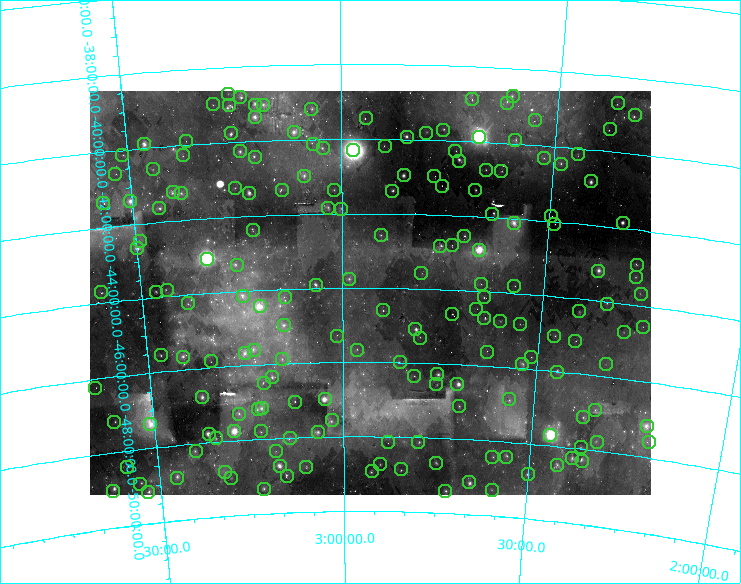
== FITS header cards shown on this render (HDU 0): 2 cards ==
NAXIS1  =                  561 / Length of x axis
NAXIS2  =                  404 / Length of y axis

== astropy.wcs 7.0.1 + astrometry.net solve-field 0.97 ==
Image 561 x 404 px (HDU 0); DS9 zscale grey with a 90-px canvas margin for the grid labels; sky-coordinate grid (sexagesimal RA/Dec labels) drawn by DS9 from the SOLVED WCS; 180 Tycho-2 reference stars matched to detected sources circled (green)
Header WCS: RA---SIN/DEC--SIN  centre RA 02:55:42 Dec -44:08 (43.92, -44.13 deg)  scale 96.5 arcsec/px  FOV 901.8' x 649.4'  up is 0 deg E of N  parity normal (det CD < 0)
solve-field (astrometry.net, Tycho-2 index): VERIFIED the header's WCS against the Tycho-2 star catalogue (verified at 8 index scales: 9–205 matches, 0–1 conflicts across passes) and refined it, rather than solving blind
Solved WCS: RA---TAN-SIP/DEC--TAN-SIP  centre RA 02:55:51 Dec -44:07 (43.96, -44.12 deg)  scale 97.1 arcsec/px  FOV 907.7' x 653.3'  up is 0 deg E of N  parity normal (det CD < 0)
** header WCS and the solver's refit of it DISAGREE: centres 1.78' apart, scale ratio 1.01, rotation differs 0 deg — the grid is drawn from the SOLVED WCS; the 'Header WCS' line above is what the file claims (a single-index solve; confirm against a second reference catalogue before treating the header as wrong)
Tycho-2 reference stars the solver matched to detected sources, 180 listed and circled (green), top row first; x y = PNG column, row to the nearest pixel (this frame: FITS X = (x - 90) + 1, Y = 404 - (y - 91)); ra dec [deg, ICRS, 3 dp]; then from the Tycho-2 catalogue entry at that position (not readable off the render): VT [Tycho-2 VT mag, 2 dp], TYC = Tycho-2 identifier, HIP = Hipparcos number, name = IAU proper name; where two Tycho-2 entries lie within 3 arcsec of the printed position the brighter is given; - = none
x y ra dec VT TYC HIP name
228 94 48.881 -38.698 9.07 7561-314-1 15170 -
513 96 39.079 -38.730 7.87 7552-185-1 12135 -
240 97 48.459 -38.809 6.90 7561-793-1 15039 -
472 99 40.483 -38.873 8.38 7559-957-1 12590 -
507 103 39.273 -38.917 8.57 7552-885-1 12197 -
618 103 35.467 -38.706 8.48 7551-507-1 11017 -
213 104 49.418 -38.962 8.55 7561-300-1 15324 -
229 105 48.849 -39.000 7.82 7561-276-1 15161 -
255 105 47.969 -39.023 7.11 7561-638-1 14857 -
263 105 47.678 -39.052 7.01 7561-857-1 14773 -
311 109 46.017 -39.171 8.36 7560-305-1 14280 -
635 115 34.858 -38.977 7.79 7551-847-1 10836 -
255 117 47.990 -39.366 7.11 7561-844-1 14868 -
366 118 44.141 -39.447 8.66 7560-550-2 13715 -
535 120 38.265 -39.342 8.94 7552-592-1 11859 -
610 129 35.647 -39.414 7.92 7551-873-1 11078 -
443 130 41.437 -39.717 7.86 7559-884-1 12894 -
294 132 46.640 -39.780 7.69 7560-465-1 14457 -
231 133 48.861 -39.762 7.24 7561-448-1 15162 -
426 133 42.023 -39.803 8.76 7559-329-1 13078 -
407 137 42.699 -39.932 6.37 7559-126-1 13271 -
479 137 40.167 -39.855 4.23 7559-1160-1 12486 -
515 140 38.897 -39.889 8.80 7552-743-1 12066 -
186 141 50.433 -39.905 8.95 7568-148-1 - -
144 144 51.895 -39.881 7.27 7568-107-1 16113 -
313 144 45.999 -40.106 8.98 7563-675-1 14271 -
385 146 43.466 -40.194 8.37 7563-400-1 13499 -
323 148 45.642 -40.245 8.19 7563-310-1 14158 -
353 150 44.568 -40.305 4.12 7563-1017-1 13847 Acamar
240 151 48.546 -40.256 7.49 7564-203-1 15067 -
455 151 40.992 -40.277 8.89 7562-300-1 12758 -
578 154 36.659 -40.141 9.60 7554-16-1 - -
122 155 52.675 -40.119 8.55 7571-397-1 16353 -
183 155 50.581 -40.272 8.33 7571-99-1 15706 -
255 157 48.061 -40.409 7.22 7564-627-1 14895 -
544 158 37.832 -40.329 9.15 7555-803-1 - -
459 161 40.834 -40.528 6.97 7562-46-2 12708 -
561 164 37.220 -40.435 8.14 7555-687-1 11556 -
153 169 51.638 -40.570 8.56 7571-395-1 16037 -
486 170 39.860 -40.733 8.82 7555-42-1 12385 -
501 171 39.324 -40.747 8.32 7555-831-1 12215 -
115 174 52.992 -40.601 8.93 7571-432-1 - -
404 175 42.776 -40.963 7.36 7562-279-1 13293 -
304 176 46.326 -40.984 7.65 7563-636-1 14361 -
434 176 41.689 -40.959 7.94 7562-73-1 12965 -
591 181 36.141 -40.840 6.25 7554-59-1 11231 -
442 186 41.406 -41.232 8.66 7562-333-1 12885 -
235 188 48.819 -41.230 8.30 7564-396-1 15149 -
282 190 47.142 -41.338 8.35 7564-876-1 14604 -
334 190 45.266 -41.352 8.86 7563-319-1 14055 -
475 190 40.216 -41.300 7.83 7562-245-1 12502 -
392 191 43.182 -41.392 6.69 7562-1017-1 13414 -
173 192 51.027 -41.232 7.31 7571-786-1 15845 -
181 193 50.734 -41.256 7.93 7571-901-1 15752 -
249 193 48.316 -41.380 7.27 7564-365-1 14995 -
130 201 52.557 -41.370 6.17 7571-1400-1 16310 -
103 203 53.519 -41.339 7.79 7572-258-1 16638 -
159 208 51.549 -41.637 6.33 7571-1401-1 16015 -
328 208 45.507 -41.837 8.55 7563-489-1 14115 -
341 209 45.033 -41.874 7.41 7563-965-1 13988 -
492 214 39.551 -41.904 7.33 7555-1016-1 12281 -
551 216 37.436 -41.858 8.99 7555-205-1 11609 -
514 223 38.749 -42.113 7.28 7555-1029-1 12016 -
623 223 34.853 -41.848 6.48 7554-568-1 10832 -
554 224 37.300 -42.075 8.06 7555-332-1 11575 -
253 230 48.236 -42.374 8.30 7564-735-1 14967 -
381 235 43.582 -42.568 8.08 7566-11-1 13535 -
464 236 40.539 -42.532 7.77 7565-99-1 12614 -
140 241 52.360 -42.469 7.72 7571-1384-1 16253 -
452 245 40.976 -42.793 8.96 7565-94-1 12751 -
440 246 41.387 -42.839 6.97 7565-166-1 12879 -
137 248 52.480 -42.634 5.78 7574-1415-1 16285 -
479 250 39.950 -42.892 4.74 7558-987-1 12413 -
207 259 49.982 -43.070 4.34 7567-1183-1 15510 -
237 265 48.904 -43.285 8.29 7567-571-1 15178 -
637 265 34.161 -42.927 8.24 7557-293-1 10613 -
598 271 35.549 -43.200 6.41 7557-103-1 11043 -
421 273 42.051 -43.582 9.13 7565-154-1 13084 -
636 277 34.122 -43.261 7.72 7557-423-1 10601 -
349 279 44.746 -43.748 7.46 7566-528-1 13902 -
481 284 39.821 -43.802 8.50 7558-851-1 12373 -
316 285 45.980 -43.898 6.83 7566-971-1 14262 -
514 286 38.594 -43.796 8.99 7558-585-1 11964 -
167 290 51.553 -43.817 8.85 7574-957-1 16017 -
101 292 53.958 -43.716 7.04 7575-1143-1 16772 -
156 292 51.932 -43.856 6.77 7574-1402-1 16128 -
641 294 33.888 -43.675 8.84 7557-475-1 10520 -
243 296 48.738 -44.120 7.94 7567-1156-1 15119 -
285 297 47.165 -44.222 8.71 7567-839-1 14608 -
484 297 39.686 -44.154 8.26 7558-695-1 12327 -
188 303 50.801 -44.232 8.40 7574-1181-1 15768 -
607 304 35.087 -44.058 7.94 7557-439-1 10901 -
260 306 48.107 -44.421 8.76 7567-1182-1 14913 -
476 309 39.952 -44.481 8.82 7558-953-1 12415 -
383 310 43.463 -44.606 7.80 7566-827-1 13498 -
579 311 36.092 -44.328 8.52 7557-597-1 11216 -
452 314 40.844 -44.654 7.61 7565-842-1 12712 -
484 318 39.629 -44.708 7.94 7558-296-1 12309 -
500 321 39.031 -44.759 8.19 7558-739-1 12117 -
520 324 38.261 -44.810 8.84 7558-802-1 11858 -
284 325 47.216 -44.959 8.17 7567-551-1 14622 -
643 327 33.662 -44.561 8.97 7557-943-1 10447 -
415 329 42.246 -45.090 6.89 8051-630-1 13139 -
624 332 34.341 -44.764 8.93 7557-247-1 10676 -
337 336 45.221 -45.280 8.44 8058-523-1 14046 -
554 336 36.932 -45.048 8.02 8049-597-1 11450 -
420 338 42.048 -45.326 9.00 8051-381-1 13083 -
575 341 36.132 -45.142 8.21 8049-688-1 11230 -
254 350 48.423 -45.595 8.03 8058-1032-1 15032 -
357 350 44.467 -45.671 8.42 8051-1007-1 13818 -
487 352 39.445 -45.620 8.92 8050-941-1 - -
245 353 48.777 -45.665 6.82 8059-913-1 15131 -
161 355 51.994 -45.561 7.98 8059-255-1 16141 -
183 357 51.144 -45.664 7.34 8059-1285-1 15883 -
531 357 37.747 -45.668 8.13 8050-88-1 11703 -
282 359 47.357 -45.887 8.79 8058-987-1 14662 -
211 361 50.076 -45.828 8.92 8059-1356-1 15545 -
400 362 42.804 -45.994 8.20 8051-608-1 13304 -
522 364 38.063 -45.871 7.14 8050-251-1 11804 -
606 364 34.862 -45.665 9.05 8049-765-1 10837 -
557 372 36.689 -46.000 7.26 8049-384-1 11388 -
437 374 41.319 -46.287 6.98 8051-685-1 12855 -
414 376 42.218 -46.347 7.80 8051-529-1 13129 -
272 377 47.768 -46.351 7.84 8058-1050-1 14795 -
264 383 48.114 -46.490 7.95 8058-1180-1 14917 -
436 384 41.363 -46.558 8.21 8051-406-1 12870 -
457 384 40.535 -46.524 6.19 8050-957-1 12611 -
95 388 54.610 -46.244 8.07 8060-56-1 16984 -
202 397 50.539 -46.763 7.04 8059-1205-1 15692 -
325 399 45.733 -46.975 5.95 8058-477-1 14187 -
509 399 38.480 -46.855 9.26 8050-521-1 - -
295 402 46.896 -47.040 8.31 8058-24-1 14527 -
459 406 40.424 -47.129 7.96 8050-775-1 12573 -
262 408 48.227 -47.155 7.35 8058-27-1 14964 -
258 409 48.396 -47.193 8.56 8058-174-1 15018 -
595 410 35.095 -46.925 7.83 8049-64-1 10906 -
239 414 49.138 -47.295 8.48 8059-12-1 15240 -
583 417 35.528 -47.149 8.67 8049-974-1 11036 -
332 420 45.471 -47.559 7.86 8061-1020-1 14106 -
114 422 54.062 -47.201 8.11 8060-2050-1 16800 -
150 424 52.654 -47.375 5.98 8060-2188-1 16339 -
647 426 32.976 -47.170 6.97 8042-1090-1 10254 -
234 431 49.361 -47.752 5.97 8062-871-1 15305 -
261 431 48.292 -47.784 8.10 8061-1047-1 14987 -
318 432 46.034 -47.857 7.41 8061-734-1 14284 -
209 434 50.389 -47.777 6.51 8062-840-1 15655 -
550 435 36.746 -47.704 4.21 8052-1380-1 11407 -
216 438 50.112 -47.909 8.58 8062-289-1 15559 -
290 438 47.168 -48.016 8.24 8061-487-1 14609 -
388 442 43.217 -48.153 8.86 8054-1023-1 13425 -
418 442 41.998 -48.121 8.27 8054-541-1 13070 -
597 442 34.876 -47.773 8.67 8052-207-1 10839 -
649 442 32.849 -47.591 8.74 8045-45-1 10219 -
581 447 35.484 -47.946 8.97 8052-1105-1 - -
196 451 50.954 -48.201 8.19 8062-1249-1 - -
276 451 47.720 -48.334 9.04 8061-796-1 14785 -
492 457 38.992 -48.423 8.35 8053-399-1 12104 -
506 457 38.422 -48.390 7.99 8053-1027-1 11908 -
572 458 35.803 -48.272 7.98 8052-1142-1 11128 -
582 461 35.391 -48.312 7.73 8052-1154-1 10983 -
436 463 41.236 -48.670 7.60 8053-49-1 12829 -
380 464 43.511 -48.727 8.47 8054-678-1 13514 -
557 465 36.365 -48.491 8.67 8052-750-1 11297 -
280 466 47.614 -48.734 6.24 8061-1180-1 14749 -
127 467 53.754 -48.419 8.73 8063-834-1 16711 -
306 467 46.524 -48.796 8.30 8061-847-1 14415 -
401 469 42.679 -48.874 8.26 8054-30-1 13270 -
372 471 43.869 -48.933 7.72 8054-1066-1 13624 -
225 472 49.842 -48.832 9.28 8062-266-1 15459 -
528 474 37.497 -48.813 8.79 8052-1249-1 11626 -
287 476 47.344 -49.018 8.97 8061-1182-1 - -
177 478 51.801 -48.863 7.79 8062-1216-1 16084 -
231 478 49.599 -48.996 9.20 8062-306-1 15387 -
469 482 39.854 -49.148 7.84 8053-443-1 12383 -
140 484 53.290 -48.915 8.28 8063-1334-1 16553 -
264 489 48.305 -49.329 7.97 8061-794-1 14991 -
492 490 38.910 -49.322 9.13 8053-630-1 - -
113 491 54.440 -49.006 7.72 8063-1258-1 16922 -
445 491 40.835 -49.406 8.63 8053-642-1 - -
148 492 53.023 -49.159 8.00 8063-1092-1 16468 -